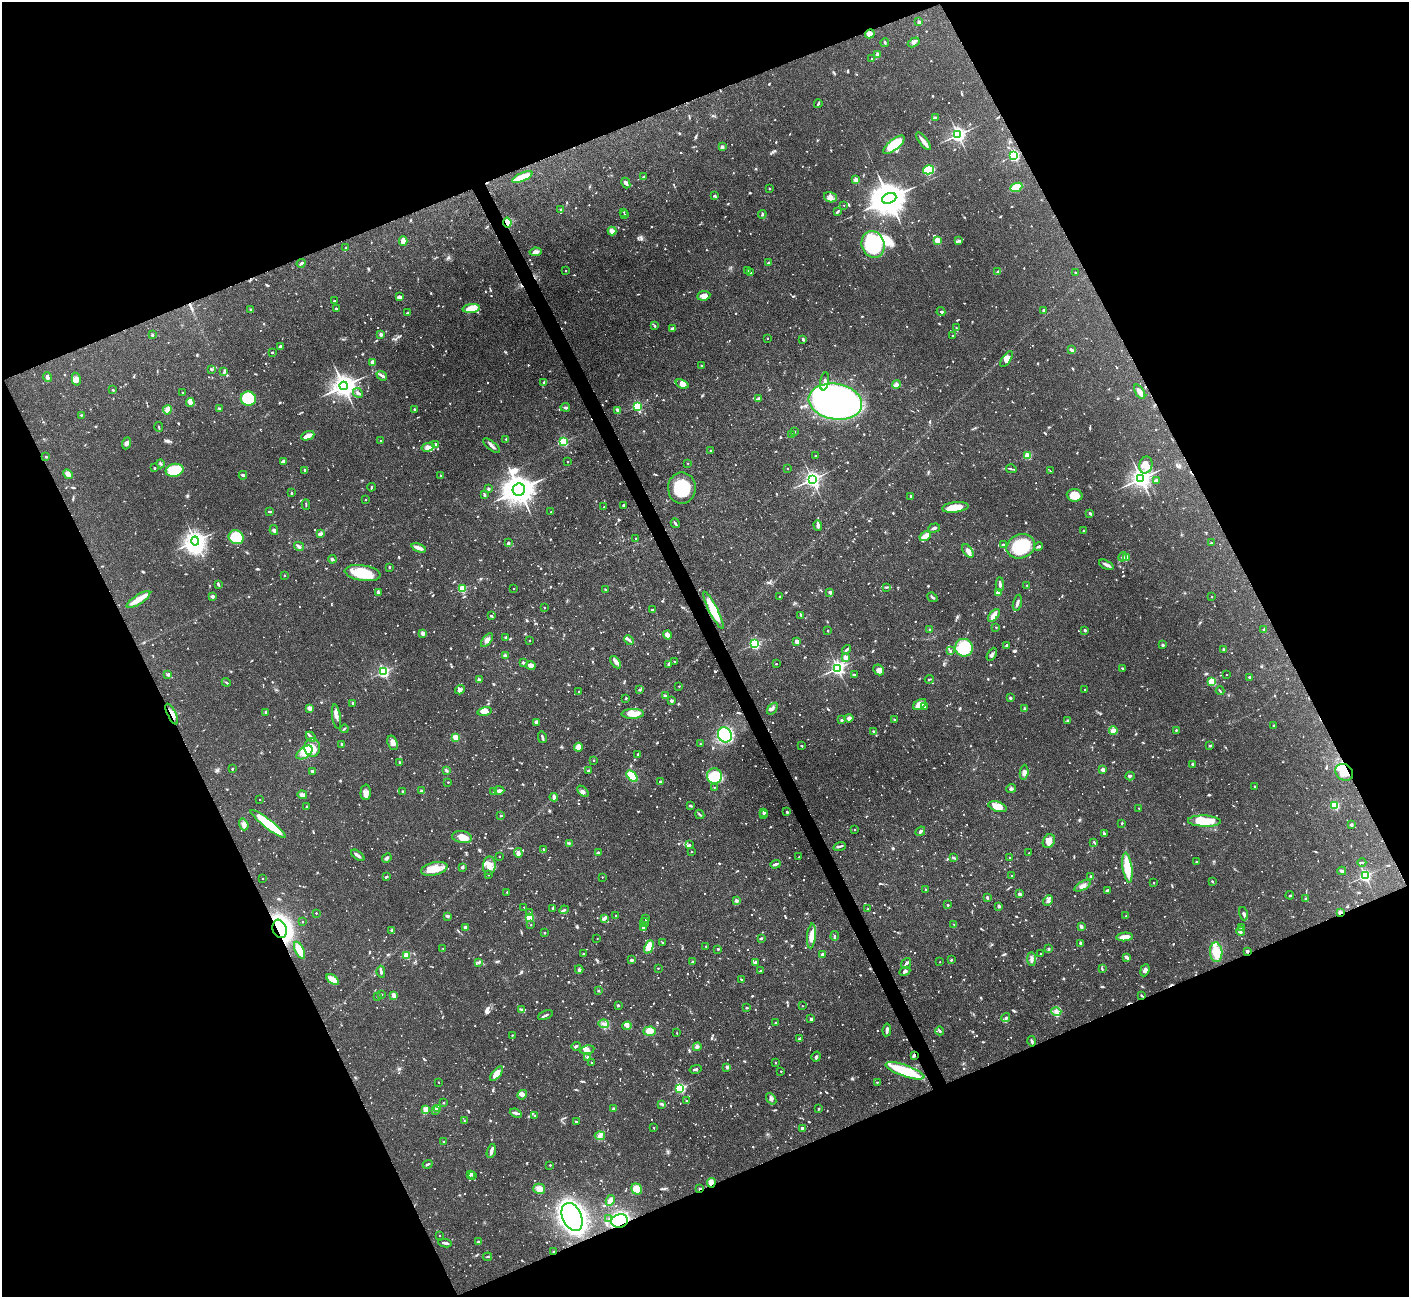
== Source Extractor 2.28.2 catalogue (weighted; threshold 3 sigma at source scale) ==
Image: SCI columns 3-5628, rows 156-5333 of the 5629 x 5618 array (HDU 1 of 3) = the unmasked area's bounding box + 8 px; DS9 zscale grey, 4 x 4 block average (1 PNG px = mean of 4 x 4 image px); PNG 1411 x 1299 px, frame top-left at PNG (2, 2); each listed source drawn as its Kron ellipse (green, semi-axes under 4 px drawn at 4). Shown black and unused: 44% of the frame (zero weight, under 3 of 4 exposures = <1% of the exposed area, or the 3 px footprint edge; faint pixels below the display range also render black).
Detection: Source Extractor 2.28.2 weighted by HDU 2 'WHT'. Background 0.0876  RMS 0.0036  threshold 0.0162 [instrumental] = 3 sigma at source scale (4.5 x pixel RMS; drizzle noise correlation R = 1.50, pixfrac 1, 0.05/0.05 arcsec/px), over >= 5 px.
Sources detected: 1871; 25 too faint to see at this stretch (4 x 4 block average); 4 inside a brighter object's white glare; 14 cosmic-ray / hot-pixel residue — neither listed nor drawn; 33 coinciding with a brighter row at this scale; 64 inside a brighter listed object's ellipse — not listed separately; of the other 1731, all 500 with FLUX_AUTO >= 2.22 (the completeness limit of this list) listed and drawn (1231 fainter detections not listed), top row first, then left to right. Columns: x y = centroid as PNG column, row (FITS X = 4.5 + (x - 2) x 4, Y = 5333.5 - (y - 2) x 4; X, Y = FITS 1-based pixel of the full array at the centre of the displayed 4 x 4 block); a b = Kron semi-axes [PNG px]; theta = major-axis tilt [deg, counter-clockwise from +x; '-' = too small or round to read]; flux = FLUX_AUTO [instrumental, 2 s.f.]
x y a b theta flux
919 22 2 2 - 21
870 34 5 4 - 12
914 42 6 3 29 5.6
885 43 4 2 - 2.8
877 54 3 2 - 6.6
872 59 3 2 - 2.3
818 104 4 2 - 3.2
935 117 3 3 - 2.6
958 135 2 2 - 870
924 141 11 3 -52 17
894 145 13 5 39 78
722 147 2 2 - 25
1014 155 2 2 - 360
929 170 5 4 - 95
522 177 11 3 24 49
643 177 4 2 - 2.3
856 180 2 2 - 45
626 183 5 3 - 6.4
1016 187 6 3 24 55
770 188 2 2 - 6
715 195 3 3 - 2.6
830 197 6 5 - 11
889 198 7 5 22 7400
844 205 2 2 - 2.7
561 209 2 2 - 2.8
624 212 2 2 - 3.4
837 212 4 2 - 4
762 214 4 2 - 2.9
624 215 2 2 - 4.7
507 223 5 4 - 41
612 231 4 3 - 15
938 240 2 2 - 99
403 241 4 3 - 23
959 241 4 2 - 4
873 244 13 11 -73 170
346 248 4 2 - 4.2
535 252 6 4 9 9.8
301 263 4 2 - 4
768 263 2 2 - 9
747 270 2 2 - 3.7
566 271 2 2 - 3.3
998 271 3 3 - 3.2
751 273 2 2 - 4.5
1075 273 2 2 - 4.6
704 296 6 5 - 14
399 297 4 3 - 8.1
334 301 2 2 - 2.6
336 308 3 2 - 3.4
471 308 8 4 5 42
250 309 3 2 - 2.7
1043 310 3 2 - 3.3
941 312 4 2 - 3.3
408 313 3 2 - 2.7
655 326 2 2 - 6.2
673 328 3 3 - 7.4
956 328 2 2 - 2.6
381 334 2 2 - 27
152 335 3 2 - 3.8
953 335 2 2 - 3.3
767 338 2 2 - 2.4
803 339 4 2 - 2.7
280 347 4 3 - 8.1
1071 350 3 2 - 8.6
272 352 2 2 - 6
1007 359 9 4 55 11
373 362 4 4 - 8.3
701 365 2 2 - 5.1
211 369 3 2 - 3.7
224 372 3 3 - 2.8
382 376 6 2 -36 5.6
47 377 5 4 - 5.6
76 379 6 4 -78 11
824 381 9 3 80 8.2
544 382 4 2 - 3.9
682 384 7 4 -22 18
896 384 4 3 - 12
344 386 4 4 - 2200
113 390 2 2 - 2.5
1140 392 8 3 -58 19
183 393 2 2 - 2.3
358 393 5 3 - 5.2
248 399 7 7 - 130
759 399 3 3 - 7.1
190 402 4 3 - 15
835 402 27 17 -10 1800
637 406 2 2 - 240
565 407 5 2 - 3.8
219 409 3 2 - 2.7
167 410 5 3 - 20
414 410 3 2 - 2.6
617 410 4 2 - 7.9
81 415 2 2 - 2.4
159 427 5 2 - 2.3
794 431 2 2 - 2.4
791 434 2 2 - 4.2
308 436 7 2 23 28
506 439 3 2 - 2.2
381 441 2 2 - 2.3
563 442 2 2 - 230
127 443 6 4 68 6.6
436 444 4 2 - 2.8
491 446 10 2 -38 7.7
428 447 7 3 16 13
711 450 2 2 - 6.7
816 456 2 2 - 7.9
1028 456 2 2 - 110
46 457 2 2 - 6.7
283 461 4 2 - 5.3
568 461 2 2 - 2.7
688 463 2 2 - 3.1
161 464 4 2 - 3.2
1146 465 8 6 75 16
154 468 2 2 - 3.1
788 468 2 2 - 3.1
1011 469 5 2 - 2.8
175 470 9 6 14 110
305 470 2 2 - 8.6
1050 471 2 2 - 2.2
68 474 5 3 - 18
243 475 4 3 - 4.6
440 476 2 2 - 4.5
1141 478 3 3 - 1700
812 479 3 3 - 960
1157 480 4 3 - 3.4
371 487 4 2 - 2.7
682 488 16 13 -89 83
488 489 2 2 - 12
519 490 6 6 - 5600
292 493 2 2 - 2.8
484 495 4 2 - 4.8
1075 495 8 6 -4 42
911 496 2 2 - 3
365 500 2 2 - 4.1
306 504 5 2 - 2.3
623 505 3 2 - 2.4
604 507 2 2 - 2.2
955 507 13 5 7 42
270 512 4 2 - 3.4
551 512 2 2 - 2.2
1090 513 3 2 - 2.5
675 523 5 2 - 3.3
818 525 5 2 - 7.3
934 528 6 2 17 5.5
274 530 5 3 - 4.8
1083 531 2 2 - 7.2
321 533 4 3 - 4.1
925 536 6 3 31 16
236 537 8 6 -32 97
636 538 2 2 - 2.3
195 541 4 3 - 1100
508 543 3 2 - 3.3
1211 543 2 2 - 7.6
1003 545 2 2 - 3.8
299 546 5 2 - 5.4
1021 546 14 11 23 110
1038 546 4 3 - 3.6
419 548 8 2 -21 18
968 551 7 4 -54 11
1123 557 5 3 - 4.8
1126 557 2 2 - 2.6
332 559 4 3 - 3.7
1106 565 8 3 -25 7
389 567 2 2 - 8
363 573 18 7 -9 74
284 575 2 2 - 4.4
218 584 4 2 - 3.4
1000 584 7 2 -88 9
1027 585 2 2 - 3
886 587 4 2 - 2.6
514 588 2 2 - 3.2
462 589 2 2 - 150
605 589 2 2 - 4.6
830 592 2 2 - 16
998 592 2 2 - 44
378 593 4 2 - 7.2
212 596 2 2 - 22
780 596 2 2 - 2.8
932 597 5 2 - 4.9
1211 597 2 2 - 3.5
138 600 13 4 33 24
1017 603 8 2 76 5.8
544 607 2 2 - 4
653 610 3 2 - 3
713 610 21 4 -63 67
801 615 3 2 - 2.3
994 615 7 3 50 17
491 616 3 2 - 2.9
996 627 2 2 - 3.3
930 630 2 2 - 3.9
1085 630 2 2 - 13
1264 630 4 2 - 5.8
828 631 2 2 - 3.7
423 633 2 2 - 34
667 635 4 3 - 16
506 638 2 2 - 4.8
487 640 8 4 50 9.2
530 640 2 2 - 3.4
629 640 5 2 - 4.6
797 641 4 3 - 7.5
754 644 2 2 - 340
1007 645 4 3 - 2.8
1163 645 2 2 - 15
964 648 9 8 - 110
847 649 5 2 - 4.2
1224 650 3 2 - 4.9
951 651 3 2 - 2.4
992 654 7 3 60 5.9
505 656 2 2 - 30
845 657 2 2 - 42
675 661 2 2 - 2.7
524 662 3 2 - 2.3
615 662 7 4 -56 8.5
668 664 4 2 - 2.8
776 664 2 2 - 3.9
531 665 5 3 - 11
838 668 2 2 - 700
1122 668 2 2 - 2.5
879 670 6 5 - 12
383 672 2 2 - 450
168 675 3 2 - 5.2
855 675 2 2 - 2.9
1226 675 2 2 - 2.8
1250 677 2 2 - 4.8
929 679 4 2 - 2.2
479 680 2 2 - 24
226 682 4 2 - 2.3
1212 682 2 2 - 140
679 686 2 2 - 3
1085 689 2 2 - 3.7
460 690 5 3 - 5.9
640 690 2 2 - 4.2
579 691 2 2 - 3.2
1220 691 4 2 - 2.3
665 696 3 2 - 8.7
626 698 2 2 - 5.5
1010 698 2 2 - 12
671 701 2 2 - 16
353 703 2 2 - 6.5
920 704 7 4 33 26
925 707 3 2 - 2.3
309 708 2 2 - 22
772 709 6 2 52 6.2
1025 709 2 2 - 13
485 711 7 3 13 19
266 712 2 2 - 5
172 714 11 3 -63 13
633 714 11 5 3 20
336 717 12 3 -80 9.3
849 718 4 4 - 9.2
894 719 2 2 - 3.2
841 720 2 2 - 9.9
1068 720 4 2 - 2.9
537 722 4 3 - 7
1274 726 3 2 - 2.4
344 729 4 2 - 2.5
1176 730 3 2 - 2.5
1113 731 4 3 - 20
874 732 3 3 - 3.5
725 735 8 6 -67 150
311 737 6 2 -45 4.9
456 737 3 3 - 16
542 737 6 2 -76 5.3
393 743 7 5 -71 9.4
342 744 3 2 - 3.8
700 744 2 2 - 2.3
802 746 2 2 - 5
1210 746 4 2 - 3.7
312 747 9 7 -86 39
578 747 4 3 - 22
304 752 9 5 34 40
638 754 2 2 - 5.1
594 760 2 2 - 2.3
400 762 3 2 - 2.2
1192 764 3 2 - 2.6
232 769 2 2 - 7.5
1103 769 2 2 - 27
446 770 3 2 - 4.1
312 771 2 2 - 5.3
588 771 2 2 - 3.1
1024 772 7 4 85 7.8
1344 772 9 7 -38 32
632 776 7 4 -49 56
714 776 8 7 - 75
1130 776 5 2 - 3.1
660 781 3 2 - 2.6
448 782 2 2 - 2.8
1255 786 2 2 - 7.6
714 787 2 2 - 2.9
1011 789 5 3 - 4.1
499 790 5 3 - 6.4
403 791 2 2 - 13
422 791 3 2 - 6.1
583 791 7 4 -46 6.3
366 792 8 5 88 12
494 792 2 2 - 2.5
302 795 5 4 - 7
554 797 4 3 - 7.3
260 800 2 2 - 2.8
1335 805 2 2 - 190
690 806 4 2 - 3
306 807 2 2 - 2.6
998 807 9 5 -17 34
1139 808 2 2 - 2.4
764 812 2 2 - 18
787 812 2 2 - 11
700 814 5 2 - 2.7
500 815 2 2 - 4
763 815 2 2 - 3.6
1204 821 16 5 -2 65
1122 823 2 2 - 2.5
244 824 6 4 -70 12
268 824 22 4 -38 100
1351 825 3 2 - 4.3
855 830 2 2 - 2.9
920 831 5 3 - 5.2
1104 834 3 3 - 3.2
462 837 10 6 -9 27
1049 841 7 5 60 13
1094 842 3 2 - 2.3
569 843 4 2 - 2.3
689 844 4 2 - 3.4
840 846 6 2 20 4.1
544 850 2 2 - 11
691 852 2 2 - 3
518 853 5 3 - 10
598 853 3 2 - 3.2
1029 853 2 2 - 4.9
358 855 8 2 -37 9.3
499 856 2 2 - 2.5
799 857 2 2 - 2.9
1009 857 2 2 - 5.4
387 858 5 3 - 4.9
953 858 3 2 - 5
1196 861 2 2 - 2.4
1362 862 4 2 - 2.5
775 864 5 2 - 5.8
489 866 9 6 85 26
462 867 2 2 - 4.3
1127 868 15 4 -82 64
434 869 13 6 13 36
1342 871 4 2 - 7
488 875 2 2 - 2.3
1011 875 2 2 - 2.3
1365 876 2 2 - 450
386 877 4 2 - 3.3
602 877 2 2 - 2.3
1091 877 3 2 - 6.2
262 879 2 2 - 2.5
1212 881 4 2 - 2.3
1154 883 2 2 - 3.2
1083 886 9 4 30 11
926 889 2 2 - 2.6
1107 890 3 2 - 3.4
507 892 2 2 - 6.2
1019 894 4 3 - 3.9
1290 895 4 2 - 2.8
987 898 3 2 - 4.7
1306 899 3 3 - 2.7
736 901 2 2 - 22
1048 901 6 4 52 6.6
948 905 2 2 - 8.7
999 906 2 2 - 15
524 907 2 2 - 2.9
553 908 2 2 - 8.7
868 909 2 2 - 2.9
564 910 4 2 - 3.2
316 913 2 2 - 4
530 913 4 2 - 4.2
1340 913 4 2 - 5.7
1243 914 7 3 -73 6
615 915 2 2 - 2.6
447 916 3 3 - 4.2
1126 916 2 2 - 3.5
530 918 4 3 - 19
604 918 4 2 - 10
646 919 3 2 - 3.2
302 922 2 2 - 3.4
645 922 4 2 - 2.3
954 924 2 2 - 4
531 925 2 2 - 2.6
1081 926 3 2 - 7.7
466 927 2 2 - 29
643 928 4 3 - 4.9
1242 928 3 3 - 3.2
280 929 9 7 -71 750
392 930 3 3 - 3.7
1240 931 5 3 - 5.7
544 933 2 2 - 4.6
811 936 12 4 84 29
835 936 5 2 - 3.4
1125 937 8 3 5 28
761 938 4 2 - 2.4
597 939 2 2 - 2.6
662 943 2 2 - 7
1080 943 2 2 - 3.3
706 946 2 2 - 2.8
649 947 7 4 65 32
443 948 2 2 - 3.3
718 949 2 2 - 8.2
1049 949 3 2 - 2.9
300 950 9 4 -64 36
1247 951 3 3 - 3.4
1216 952 10 6 -85 41
583 953 2 2 - 3.6
823 954 3 2 - 5.5
1040 954 2 2 - 3.7
406 955 2 2 - 92
1126 957 4 2 - 11
1032 959 7 3 -88 7.3
631 960 2 2 - 18
951 960 2 2 - 4
693 961 3 2 - 3.2
478 962 3 3 - 2.8
940 962 2 2 - 2.5
755 963 4 2 - 5.3
906 963 6 2 51 4.8
658 968 2 2 - 4.5
1102 969 4 2 - 2.4
579 970 4 3 - 3.7
1145 970 6 3 69 8.6
761 971 3 2 - 3.1
905 971 6 3 26 6
381 972 6 2 -83 5.8
333 980 7 4 -37 25
742 980 3 2 - 2.4
598 991 2 2 - 6.7
382 994 2 2 - 4.5
393 995 3 2 - 14
1141 995 2 2 - 2.4
377 997 2 2 - 2.3
618 1005 2 2 - 4
802 1006 2 2 - 2.6
747 1008 2 2 - 2.9
522 1010 3 2 - 8.4
1056 1011 5 3 - 6.3
545 1015 8 2 23 5.8
1006 1018 4 2 - 3.8
811 1019 3 3 - 3.5
776 1023 3 2 - 3.5
604 1024 5 3 - 6.4
627 1026 5 3 - 5.7
887 1030 6 2 82 6.9
649 1031 6 4 5 23
940 1031 4 2 - 3.4
677 1033 2 2 - 2.7
512 1035 2 2 - 2.2
799 1039 2 2 - 5
1032 1041 5 2 - 4.5
576 1046 5 2 - 3.4
697 1047 4 3 - 5
587 1050 7 3 10 13
914 1056 4 3 - 3.4
588 1057 2 2 - 21
816 1057 5 3 - 4.6
592 1062 2 2 - 2.2
775 1063 2 2 - 3.9
727 1067 2 2 - 19
695 1069 6 2 14 3.7
781 1071 2 2 - 4.1
905 1071 20 5 -19 110
496 1074 9 4 51 22
438 1082 2 2 - 2.3
877 1082 2 2 - 2.7
680 1088 2 2 - 340
522 1095 5 4 - 7.2
771 1099 6 3 -52 4.6
686 1101 2 2 - 2.5
443 1103 2 2 - 3.8
662 1104 3 2 - 3.7
437 1108 2 2 - 47
426 1109 3 3 - 17
614 1109 2 2 - 20
818 1109 2 2 - 2.4
435 1110 3 3 - 4.5
516 1113 6 2 -22 4.5
535 1116 2 2 - 5.1
464 1121 2 2 - 2.8
576 1122 2 2 - 6.1
654 1128 2 2 - 3.1
802 1128 3 3 - 7.3
600 1136 5 4 - 7.7
443 1141 2 2 - 3.9
491 1151 7 2 75 12
428 1164 5 2 - 3.4
550 1165 2 2 - 4.3
470 1174 3 3 - 5.2
473 1176 3 2 - 2.4
711 1183 5 4 - 15
539 1189 6 5 - 16
637 1189 6 5 - 32
700 1189 4 2 - 2.5
610 1200 5 3 - 12
572 1217 15 9 -66 750
609 1219 2 2 - 2.2
620 1221 8 6 13 200
440 1236 2 2 - 2.4
478 1242 2 2 - 17
445 1243 7 2 -7 6.6
553 1252 2 2 - 6.5
488 1257 4 2 - 2.7
Overlapping masked pixels (flux is a lower limit): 14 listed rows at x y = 870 34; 507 223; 713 610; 172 714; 1344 772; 268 824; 1340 913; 280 929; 1247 951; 914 1056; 711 1183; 700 1189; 620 1221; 553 1252
Diffuse or blended objects may show on this block-average render without a row.